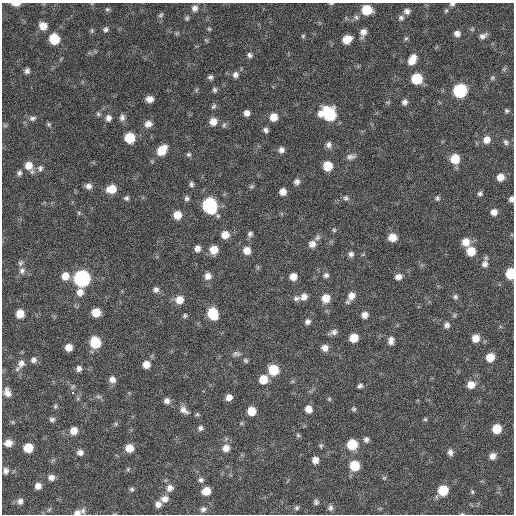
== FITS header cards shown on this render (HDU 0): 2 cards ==
NAXIS1  =                  512 / Axis length
NAXIS2  =                  512 / Axis length

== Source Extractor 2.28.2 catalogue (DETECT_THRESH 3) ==
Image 512 x 512 px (HDU 0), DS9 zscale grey, 1 PNG px = 1 image px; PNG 516 x 516 px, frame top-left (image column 1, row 512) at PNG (2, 3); no overlay
Background 105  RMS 11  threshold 33.1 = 3 sigma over >= 5 px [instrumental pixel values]
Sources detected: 192; all 192 listed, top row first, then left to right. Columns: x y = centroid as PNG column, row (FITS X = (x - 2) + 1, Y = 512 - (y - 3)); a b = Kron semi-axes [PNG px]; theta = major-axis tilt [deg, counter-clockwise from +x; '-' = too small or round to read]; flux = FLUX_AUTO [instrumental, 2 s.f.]
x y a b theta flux
16 4 8 3 -2 4500
331 4 5 3 - 770
452 4 7 4 7 1600
195 8 8 7 - 3100
107 9 6 5 - 1200
366 10 8 7 - 22000
407 11 8 7 - 3200
446 11 6 5 - 1200
161 15 7 5 37 1500
356 17 7 6 - 1800
187 18 7 5 89 1300
401 18 8 7 - 2300
43 26 7 7 - 7800
105 29 6 6 - 1900
209 29 5 4 - 940
92 31 8 4 82 1100
363 32 10 7 75 4700
457 33 7 6 - 3700
303 36 5 5 - 1100
483 36 9 6 24 3200
54 39 8 7 - 21000
347 39 8 7 - 11000
406 39 6 5 - 1200
206 40 7 4 -44 1000
250 55 7 6 - 2100
412 60 12 7 65 8600
27 71 6 5 - 2500
235 75 8 7 - 3100
210 77 6 5 - 1900
492 78 8 5 49 1300
417 79 7 7 - 31000
196 90 6 3 71 970
215 90 6 5 - 1700
460 91 8 8 - 90000
149 99 7 6 - 4500
404 102 7 6 - 2800
214 106 8 6 45 1500
507 111 5 5 - 1300
247 113 5 5 - 4000
98 114 7 6 - 1500
329 114 11 9 -20 60000
122 117 9 7 85 2800
273 117 7 7 - 9100
32 118 9 6 17 2300
108 118 8 7 - 3500
213 121 8 8 - 6200
49 124 6 5 - 1200
148 124 9 8 - 4700
5 125 7 4 -19 980
224 125 7 5 67 1500
266 130 6 5 - 2200
130 138 7 7 - 24000
486 140 8 8 - 5700
506 142 8 6 -71 1900
329 145 8 7 - 2800
162 150 10 7 49 15000
281 150 7 7 - 3100
189 154 6 5 - 1400
351 157 12 7 11 3000
455 159 8 7 - 17000
29 166 12 8 -59 8700
328 166 7 7 - 16000
40 168 8 7 - 2300
19 173 7 6 - 2100
500 177 7 7 - 6200
297 182 7 7 - 2900
191 184 7 5 -80 1800
88 186 8 7 - 3300
251 186 7 5 21 1200
112 189 9 7 11 12000
283 192 6 6 - 5300
480 194 6 6 - 1700
126 198 6 6 - 1700
187 198 7 6 - 2000
346 198 7 7 - 1900
437 198 7 6 - 1500
511 199 5 4 - 2300
209 205 9 8 - 120000
494 212 7 6 - 4500
79 213 6 3 -73 940
177 215 7 7 - 9600
334 230 6 5 - 1200
250 234 7 6 - 2000
225 235 8 7 - 7600
317 237 9 7 68 2300
392 237 8 7 - 9100
466 242 9 9 - 8000
312 244 8 8 - 4800
197 249 7 6 - 3500
214 250 7 7 - 10000
247 251 7 7 - 7200
471 251 8 8 - 12000
351 254 7 6 - 2300
20 263 8 7 - 1900
485 264 9 8 - 3600
22 271 9 7 79 2900
510 273 7 6 - 28000
326 275 7 6 - 2100
65 276 8 8 - 8100
208 276 7 7 - 4800
293 277 6 6 - 6600
398 277 7 6 - 4000
82 278 8 8 - 190000
156 290 7 7 - 2500
80 292 9 8 - 5400
351 296 9 7 60 6500
304 297 9 8 - 5000
455 297 7 6 - 1700
296 298 8 6 16 2100
326 298 8 8 - 9400
179 300 8 8 - 8400
96 312 7 7 - 12000
20 314 7 6 - 11000
213 314 9 7 -68 26000
365 315 7 6 - 4200
455 315 6 4 72 1100
185 316 6 5 - 1200
308 322 7 6 - 2500
447 325 7 7 - 2800
333 332 10 6 14 2900
354 338 7 6 - 12000
475 338 7 7 - 7600
391 341 9 6 87 3900
95 342 8 7 - 28000
68 348 6 6 - 6400
325 348 7 7 - 4400
236 354 10 6 -4 2300
490 357 7 7 - 11000
33 360 8 7 - 2700
246 361 6 6 - 1300
21 363 11 9 68 5000
146 364 7 7 - 7300
79 369 6 6 - 2800
273 370 8 8 - 24000
112 379 7 7 - 4200
263 379 8 7 - 12000
471 385 8 8 - 7000
360 386 5 4 - 1800
7 392 11 7 -70 5100
73 393 3 3 - 6900
98 397 8 4 -9 1500
229 397 6 6 - 4500
329 399 5 4 - 880
167 401 6 6 - 3300
55 406 6 5 - 1200
308 409 7 7 - 5500
354 409 6 5 - 1300
184 410 13 7 -39 4400
251 411 7 6 - 12000
197 414 6 5 - 1100
52 419 7 6 - 1900
425 419 5 5 - 980
12 422 6 4 -89 830
116 424 5 5 - 1100
200 428 7 6 - 2000
497 429 7 7 - 15000
74 430 7 7 - 7300
298 435 6 5 - 1100
366 439 7 6 - 2300
8 443 7 7 - 6500
352 444 7 7 - 26000
321 446 6 5 - 1100
28 448 7 7 - 16000
129 448 7 7 - 9000
226 448 8 8 - 5700
80 452 7 7 - 3100
450 452 8 6 -73 2800
492 456 7 7 - 4300
315 460 6 6 - 4900
354 466 8 7 - 22000
128 469 6 4 47 1000
6 471 8 7 - 2900
51 477 8 7 - 3500
384 478 6 5 - 1000
201 480 7 6 - 2000
38 486 6 6 - 4300
170 488 10 8 57 4600
132 489 6 6 - 1500
443 490 8 7 - 23000
206 491 7 7 - 10000
472 492 6 4 -70 1100
164 499 9 8 - 4800
20 501 8 7 - 3000
316 502 6 5 - 1700
158 504 7 7 - 3700
297 508 6 6 - 1300
330 508 7 6 - 2100
203 509 8 6 19 2200
49 510 7 4 2 1200
83 511 8 6 84 2100
77 513 9 6 7 3500
462 514 5 3 - 690
At the frame edge (FLAGS 8, measured only in part): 7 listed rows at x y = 16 4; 331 4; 452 4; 511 199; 510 273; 77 513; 462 514